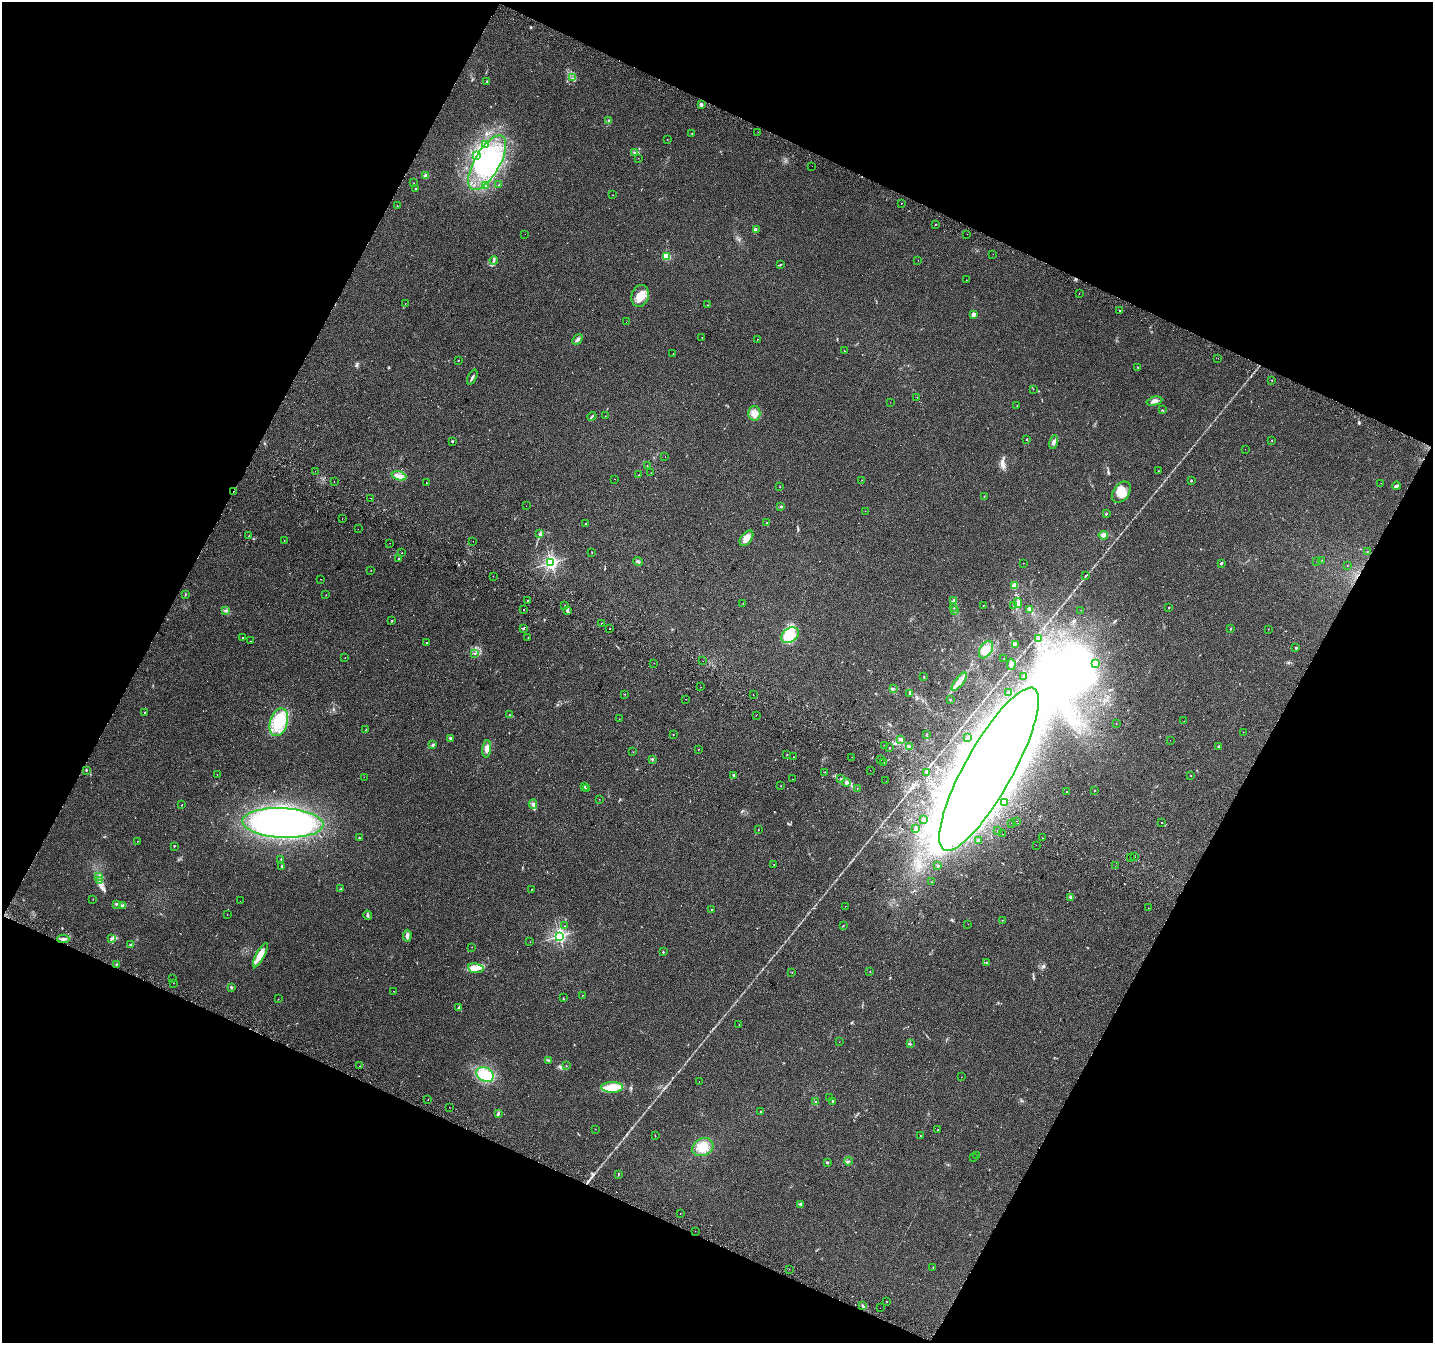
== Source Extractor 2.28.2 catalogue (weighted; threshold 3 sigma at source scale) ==
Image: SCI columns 38-5761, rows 321-5684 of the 5790 x 5939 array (HDU 1 of 3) = the unmasked area's bounding box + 8 px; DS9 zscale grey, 4 x 4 block average (1 PNG px = mean of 4 x 4 image px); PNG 1435 x 1345 px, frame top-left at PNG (2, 2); each listed source drawn as its Kron ellipse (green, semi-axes under 4 px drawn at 4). Shown black and unused: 45% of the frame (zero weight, under 2 of 3 exposures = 3% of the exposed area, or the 3 px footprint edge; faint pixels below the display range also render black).
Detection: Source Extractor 2.28.2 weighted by HDU 2 'WHT'. Background 0.0882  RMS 0.0083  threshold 0.0372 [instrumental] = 3 sigma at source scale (4.5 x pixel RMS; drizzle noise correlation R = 1.50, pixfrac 1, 0.0396/0.0396 arcsec/px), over >= 5 px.
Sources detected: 352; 2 too faint to see at this stretch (4 x 4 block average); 13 inside a brighter object's white glare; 11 cosmic-ray / hot-pixel residue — neither listed nor drawn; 3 coinciding with a brighter row at this scale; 11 inside a brighter listed object's ellipse — not listed separately; the other 312 listed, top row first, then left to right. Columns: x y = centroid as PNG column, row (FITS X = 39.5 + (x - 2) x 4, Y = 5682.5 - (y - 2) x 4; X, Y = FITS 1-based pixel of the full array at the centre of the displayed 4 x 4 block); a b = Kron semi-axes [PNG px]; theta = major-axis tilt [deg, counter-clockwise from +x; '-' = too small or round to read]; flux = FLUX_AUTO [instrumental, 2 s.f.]
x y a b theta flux
572 78 2 2 - 1.8
487 81 2 2 - 3.6
701 104 3 3 - 12
608 120 2 2 - 2.1
758 132 2 2 - 0.73
692 133 2 2 - 1.8
667 139 2 2 - 1.3
486 144 2 2 - 2
634 152 2 2 - 3.1
476 156 3 2 - 4.9
638 158 2 2 - 0.93
487 163 30 12 60 380
812 166 2 2 - 1.5
426 176 2 2 - 92
414 183 2 2 - 0.75
486 185 3 2 - 3.9
499 185 2 2 - 2.7
415 189 2 2 - 2.1
612 195 2 2 - 0.8
901 203 2 2 - 2.3
397 206 2 2 - 2.1
935 225 2 2 - 2.7
756 230 2 2 - 2.7
525 234 2 2 - 0.95
967 234 2 2 - 5.8
993 254 2 2 - 1.4
666 257 2 2 - 210
494 260 4 2 - 5.5
918 260 2 2 - 1
781 264 2 2 - 1.4
966 280 2 2 - 0.78
1079 293 2 2 - 1.7
640 296 11 8 74 73
405 304 2 2 - 1.3
708 305 2 2 - 1.4
1120 310 2 2 - 4.3
974 314 2 2 - 85
626 322 2 2 - 27
702 337 2 2 - 1.3
758 339 2 2 - 4.2
577 340 6 3 45 11
844 351 2 2 - 9.4
673 354 2 2 - 0.84
1218 358 2 2 - 1.1
458 360 2 2 - 1.7
1138 367 2 2 - 1.7
472 377 8 2 65 11
1272 380 2 2 - 3.3
1033 389 2 2 - 0.86
917 397 2 2 - 0.74
1154 401 8 3 14 22
890 402 2 2 - 0.63
1017 406 2 2 - 1
1162 410 2 2 - 1.6
754 413 7 6 - 30
592 416 4 2 - 4.3
605 416 2 2 - 1.2
1027 439 2 2 - 9.1
1272 440 2 2 - 1.4
452 441 2 2 - 13
1053 442 7 3 75 15
1245 449 2 2 - 2.3
665 457 2 2 - 2.2
647 466 2 2 - 1.5
315 471 2 2 - 1.2
1158 471 2 2 - 2.7
651 473 2 2 - 1.2
639 475 2 2 - 2.4
399 476 7 4 -18 24
615 479 2 2 - 0.86
862 480 2 2 - 0.88
1191 481 2 2 - 13
334 482 2 2 - 1
426 483 2 2 - 3.7
1381 483 2 2 - 0.96
780 486 2 2 - 1
1396 486 4 2 - 13
234 492 3 2 - 6.8
1121 492 12 8 54 61
984 496 2 2 - 1.7
371 498 2 2 - 12
526 506 2 2 - 2
781 506 3 2 - 3.1
865 511 2 2 - 0.69
1106 514 2 2 - 5.8
342 519 2 2 - 1.2
767 523 2 2 - 3.5
586 524 2 2 - 1.5
358 529 2 2 - 0.8
540 534 2 2 - 2.2
1103 535 5 4 - 18
249 536 2 2 - 1.5
746 538 9 5 52 31
284 540 2 2 - 1.4
473 541 2 2 - 1.1
390 543 2 2 - 1.3
592 552 2 2 - 1.5
1367 552 2 2 - 2
402 553 2 2 - 4.9
399 559 2 2 - 11
1322 560 2 2 - 1.4
1317 561 2 2 - 1.7
638 562 5 2 - 8.3
551 563 2 2 - 1400
1023 563 2 2 - 1.1
1221 563 2 2 - 8.6
1347 566 2 2 - 0.78
371 570 2 2 - 1.9
1085 575 2 2 - 1.8
493 576 2 2 - 1.1
321 579 2 2 - 3.3
1014 586 2 2 - 86
185 594 3 2 - 2.7
326 595 2 2 - 0.97
527 601 2 2 - 4.8
954 601 4 3 - 7.5
743 603 2 2 - 1.1
1018 603 5 4 - 17
565 605 2 2 - 0.88
983 605 2 2 - 2.4
1013 606 2 2 - 3
954 608 2 2 - 3.2
1169 608 2 2 - 1.5
524 609 2 2 - 11
1029 609 4 2 - 8
226 610 3 3 - 6.3
567 610 4 3 - 9.5
1081 610 2 2 - 0.64
955 611 2 2 - 1.7
391 621 2 2 - 5.5
601 623 2 2 - 2
523 629 3 2 - 4.3
609 629 2 2 - 1.9
1230 629 2 2 - 6.6
1268 629 2 2 - 1.7
790 635 10 6 37 66
242 638 2 2 - 2.4
528 638 2 2 - 1.7
1038 638 2 2 - 2.8
250 641 2 2 - 0.96
426 642 2 2 - 4.4
1015 644 2 2 - 3.8
1296 648 2 2 - 12
986 650 9 6 58 56
474 653 3 2 - 3.9
345 658 2 2 - 2.5
1003 659 2 2 - 0.92
703 661 2 2 - 11
654 663 2 2 - 1.1
1095 663 4 2 - 6
1011 664 6 4 86 15
924 677 2 2 - 2.5
1024 677 2 2 - 2.3
959 682 11 2 52 17
701 687 2 2 - 1.4
893 688 2 2 - 2.4
910 693 3 3 - 8.5
1008 693 3 2 - 2.3
625 694 2 2 - 1.4
753 694 2 2 - 2.8
686 699 2 2 - 4.3
950 700 2 2 - 12
145 712 2 2 - 2.4
510 715 2 2 - 1.4
756 715 2 2 - 1.5
619 719 2 2 - 0.87
1184 721 2 2 - 1.3
279 722 14 8 73 150
1116 724 2 2 - 0.86
366 730 3 2 - 2.5
1243 732 2 2 - 1
927 734 3 2 - 3.1
673 735 2 2 - 1.4
450 738 2 2 - 21
967 738 2 2 - 2.4
901 739 4 3 - 8.6
1170 740 2 2 - 2.4
433 745 4 2 - 6.8
885 745 2 2 - 12
909 746 2 2 - 3.8
1219 747 2 2 - 18
890 748 2 2 - 8.6
487 749 9 4 83 24
698 749 2 2 - 2
633 752 2 2 - 1.1
787 755 2 2 - 1.9
793 757 2 2 - 0.92
852 757 2 2 - 5.2
652 759 3 2 - 4.2
881 760 2 2 - 4
884 763 2 2 - 2.6
989 769 92 24 61 11000
87 770 2 2 - 2.7
870 770 2 2 - 3.5
825 772 2 2 - 1.2
927 773 2 2 - 2.7
217 774 2 2 - 1.2
733 775 3 2 - 6.3
1191 775 2 2 - 1.5
364 777 2 2 - 0.83
841 778 2 2 - 2.6
793 779 2 2 - 1.4
886 781 2 2 - 2.4
846 782 4 3 - 15
781 786 2 2 - 1.2
584 787 2 2 - 2.2
586 788 2 2 - 2.3
857 789 2 2 - 1.1
1095 790 2 2 - 1.5
1067 791 2 2 - 2.4
599 799 2 2 - 0.86
1005 802 2 2 - 7.4
533 804 5 4 - 14
182 805 2 2 - 4.9
923 820 2 2 - 2.9
1016 821 2 2 - 3.5
1161 822 2 2 - 4.9
283 823 41 15 -3 1700
1011 823 2 2 - 1.1
758 829 2 2 - 1.3
916 829 3 2 - 3.7
998 831 2 2 - 11
1002 834 2 2 - 6.2
359 838 2 2 - 4.4
1043 838 2 2 - 7.5
137 841 2 2 - 1.2
978 841 3 2 - 5.1
1036 845 2 2 - 1.9
174 846 2 2 - 11
1135 857 2 2 - 1
1131 858 2 2 - 17
281 859 2 2 - 2.2
774 865 2 2 - 4.4
938 866 2 2 - 17
1115 866 2 2 - 4.7
282 867 4 2 - 4.8
98 876 3 2 - 5.9
100 881 4 3 - 9.3
932 882 2 2 - 0.86
341 889 2 2 - 2.1
532 889 2 2 - 1.5
1071 897 4 3 - 7.7
93 899 2 2 - 0.97
240 901 2 2 - 0.67
116 904 3 2 - 4.1
123 905 3 2 - 5.1
845 906 2 2 - 0.62
1148 908 2 2 - 1.1
711 910 2 2 - 3.7
227 915 2 2 - 4.1
368 915 5 2 - 7.7
1002 920 2 2 - 1.2
968 924 2 2 - 0.8
565 926 2 2 - 1.6
843 926 2 2 - 2.5
407 936 6 3 86 13
559 936 2 2 - 1300
63 939 6 3 1 13
111 939 3 3 - 6.8
530 942 2 2 - 0.83
131 945 2 2 - 2.9
472 947 2 2 - 1.1
663 952 2 2 - 11
260 955 13 4 62 40
986 962 2 2 - 2.7
116 964 2 2 - 2.6
476 968 8 5 -8 32
870 971 2 2 - 1.3
792 972 2 2 - 1.5
173 978 2 2 - 1.2
173 983 2 2 - 0.79
231 987 2 2 - 27
394 991 2 2 - 2
582 995 2 2 - 4.3
563 998 2 2 - 1.5
278 999 2 2 - 1.1
458 1008 2 2 - 3.3
739 1025 2 2 - 0.99
839 1042 2 2 - 0.57
910 1044 2 2 - 3.8
548 1060 2 2 - 3.2
359 1066 2 2 - 2.3
566 1066 2 2 - 1.3
485 1075 9 7 -28 150
961 1077 2 2 - 1.1
699 1082 2 2 - 1.1
612 1087 11 5 0 76
830 1098 2 2 - 1.7
428 1100 2 2 - 3.9
815 1101 2 2 - 3.2
833 1101 2 2 - 4.4
449 1107 2 2 - 1
761 1112 2 2 - 14
498 1113 4 2 - 6.4
595 1129 2 2 - 1.3
938 1130 2 2 - 5.3
655 1136 3 2 - 1.9
920 1136 2 2 - 1.9
703 1147 11 8 26 65
977 1156 2 2 - 0.93
973 1157 2 2 - 0.96
848 1161 4 2 - 3.8
827 1162 2 2 - 17
618 1174 3 2 - 2.8
801 1204 3 2 - 6.5
680 1214 2 2 - 4.5
695 1231 2 2 - 2.3
933 1267 2 2 - 0.91
789 1269 2 2 - 4
886 1301 2 2 - 4.7
863 1306 3 2 - 6.8
880 1308 2 2 - 3.7
Overlapping masked pixels (flux is a lower limit): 1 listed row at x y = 234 492
Diffuse or blended objects may show on this block-average render without a row.